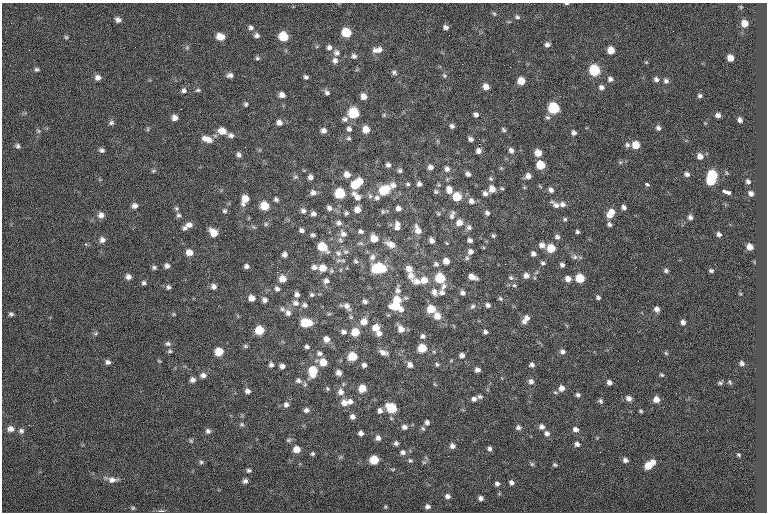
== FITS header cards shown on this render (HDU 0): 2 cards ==
NAXIS1  =                  765
NAXIS2  =                  510

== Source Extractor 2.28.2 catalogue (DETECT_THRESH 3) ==
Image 765 x 510 px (HDU 0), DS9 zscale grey, 1 PNG px = 1 image px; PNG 769 x 514 px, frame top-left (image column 1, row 510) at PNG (2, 3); no overlay
Background -0.652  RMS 9.4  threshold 28.1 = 3 sigma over >= 5 px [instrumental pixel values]
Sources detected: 357; all 357 listed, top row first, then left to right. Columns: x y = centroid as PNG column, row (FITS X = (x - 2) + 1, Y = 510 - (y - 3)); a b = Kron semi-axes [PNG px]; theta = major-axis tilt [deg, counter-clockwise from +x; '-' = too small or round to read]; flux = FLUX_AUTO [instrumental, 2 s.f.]
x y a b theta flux
567 3 5 3 - 800
494 14 6 4 -45 840
517 17 6 5 - 1200
118 20 7 6 - 2400
744 23 6 5 - 6400
251 27 7 6 - 1900
446 27 5 4 - 1900
346 32 7 6 - 17000
256 35 6 6 - 2100
283 36 7 6 - 16000
66 37 5 5 - 880
220 37 8 6 -11 6700
547 45 6 5 - 2100
187 47 6 6 - 1100
329 47 7 6 - 2100
375 50 9 7 -68 2700
379 50 8 8 - 2900
611 50 6 5 - 7100
336 53 9 8 - 2800
354 56 7 6 - 1900
257 58 6 5 - 1100
730 58 6 5 - 4900
335 60 7 7 - 2600
646 62 5 3 - 540
36 69 6 5 - 1200
594 70 7 6 - 33000
394 72 8 6 -25 1600
230 75 7 6 - 2100
444 76 8 5 -52 1200
306 77 5 4 - 1400
98 78 7 6 - 2900
610 79 6 6 - 2000
656 79 7 6 - 1800
521 81 6 6 - 7800
666 81 7 6 - 1900
486 87 7 6 - 4000
601 87 7 6 - 2100
184 90 7 7 - 2000
198 90 7 4 9 1100
327 92 8 6 -47 1700
282 95 6 5 - 3100
363 96 6 6 - 3800
700 96 5 5 - 1200
246 104 5 4 - 1100
554 108 7 7 - 35000
353 113 7 7 - 29000
476 114 6 5 - 1900
718 115 5 4 - 2300
547 117 7 6 - 1400
175 118 6 6 - 3200
345 119 8 7 - 2000
740 120 5 4 - 2000
111 123 7 6 - 1500
279 123 7 6 - 3000
452 126 5 5 - 1500
658 128 6 6 - 1800
148 129 6 4 90 800
349 129 7 6 - 2100
366 129 6 6 - 6800
504 130 6 4 -42 1100
38 131 7 4 -90 990
222 131 9 7 -19 6100
324 131 6 5 - 2600
574 133 5 4 - 1900
231 135 7 6 - 2100
349 138 5 5 - 1100
205 139 9 7 11 3700
471 139 5 4 - 1900
209 140 9 8 - 3800
479 144 2 2 - 2900
627 145 7 7 - 1600
636 145 6 6 - 8400
18 146 7 6 - 1500
102 150 7 5 -21 1700
511 150 7 6 - 2300
478 151 5 5 - 2400
538 153 6 6 - 6600
239 155 6 5 - 1900
700 156 7 6 - 3400
620 162 6 4 -18 810
388 165 5 5 - 1700
540 165 7 6 - 12000
430 167 6 5 - 2300
501 168 5 5 - 710
447 169 7 6 - 2200
153 171 7 5 8 950
400 171 5 5 - 1200
347 174 8 6 -36 4600
468 174 5 4 - 1800
687 174 7 5 -29 1800
712 175 7 6 - 28000
528 176 7 6 - 3300
295 177 7 6 - 1200
310 177 5 5 - 2200
491 178 6 5 - 980
360 181 7 5 -59 4900
711 181 6 5 - 19000
748 181 5 4 - 1500
408 184 6 4 -17 950
419 184 5 4 - 1800
647 184 5 3 - 1400
355 185 7 7 - 12000
393 185 9 8 - 3100
540 186 8 3 -45 680
502 188 5 4 - 790
492 189 7 7 - 5100
384 190 10 8 35 18000
449 190 9 7 -72 4400
551 190 7 6 - 2100
724 191 5 3 - 1900
313 192 8 7 - 2600
436 192 6 5 - 1200
728 192 4 3 - 1900
340 193 7 6 - 24000
485 193 5 5 - 2200
751 193 5 5 - 2100
356 196 15 7 -46 5100
457 197 7 6 - 14000
377 198 8 7 - 2500
245 199 9 6 67 7000
276 199 6 5 - 1400
471 201 8 6 -44 2600
562 204 8 6 -16 2700
555 205 12 6 -36 2800
134 206 7 7 - 2500
264 206 7 6 - 14000
624 207 6 5 - 1900
176 208 6 5 - 1200
329 208 7 6 - 2300
398 208 5 5 - 2300
357 210 7 6 - 4100
224 211 6 6 - 1200
303 211 7 6 - 2000
383 212 7 5 90 1000
346 213 5 5 - 1200
487 213 6 5 - 1600
611 213 11 7 59 7700
313 214 5 5 - 2100
101 215 8 7 - 3000
178 215 7 6 - 1400
452 215 12 6 73 2300
690 217 6 5 - 1900
565 219 6 5 - 1000
339 223 7 7 - 2000
459 223 8 8 - 4300
266 224 6 5 - 1000
609 224 6 5 - 1500
189 225 8 7 - 3400
397 226 11 6 90 3500
469 227 7 7 - 1800
185 228 7 6 - 1600
301 230 5 4 - 1700
417 230 13 7 -67 4500
360 231 6 5 - 1500
213 232 8 6 -49 6800
577 232 4 4 - 1200
343 234 11 9 -46 3600
719 234 5 5 - 1700
225 235 2 2 - 480
313 235 4 3 - 1300
493 236 5 4 - 950
557 237 7 6 - 1800
649 238 2 2 - 360
374 239 7 6 - 7600
102 240 7 7 - 2500
432 240 6 4 -55 2400
470 240 5 4 - 2000
447 243 4 4 - 550
85 244 5 5 - 790
390 244 13 8 -27 5200
542 245 7 6 - 2800
322 247 8 6 -41 16000
749 247 6 5 - 4800
551 248 7 7 - 12000
189 252 7 6 - 5100
470 252 6 6 - 2400
338 253 9 7 -18 2900
533 254 5 5 - 2100
284 255 5 4 - 2100
347 256 4 4 - 710
372 257 10 8 49 2900
575 257 8 7 - 2100
467 258 6 6 - 1100
356 261 7 5 -54 1400
446 261 6 5 - 4600
543 263 6 5 - 1300
436 264 7 6 - 1600
505 264 2 2 - 920
562 265 6 5 - 1700
167 266 6 6 - 2100
246 266 5 4 - 1700
154 267 5 5 - 1200
314 267 8 6 -7 2400
636 267 3 2 - 560
323 268 8 7 - 6600
379 268 12 8 2 30000
409 269 8 7 - 4400
666 270 6 5 - 1400
711 271 5 4 - 1200
277 272 2 2 - 4000
526 275 7 6 - 3100
411 276 11 9 -49 4400
128 277 6 6 - 2800
472 277 8 5 -22 4700
440 278 7 6 - 23000
511 278 8 6 -26 1400
535 278 6 4 -71 830
580 278 6 6 - 15000
282 279 7 7 - 5600
568 279 7 6 - 3800
424 280 8 8 - 6400
326 281 7 7 - 2400
417 281 14 9 -10 5000
144 283 5 5 - 1300
514 285 7 5 0 1100
213 286 7 6 - 2300
444 286 9 6 59 2300
168 287 6 5 - 1300
277 289 7 6 - 1800
398 290 10 7 -86 2900
434 292 9 7 -66 3300
442 292 7 7 - 2200
463 293 5 5 - 2100
297 294 6 5 - 2100
312 295 6 6 - 1200
598 297 6 5 - 1400
252 298 6 5 - 4400
500 299 7 4 -48 960
264 300 6 6 - 2200
397 300 8 7 - 8400
365 301 6 5 - 1800
296 303 9 8 - 3300
305 305 7 6 - 1800
488 305 6 5 - 1700
347 306 12 8 -54 3900
396 306 11 7 -23 17000
473 306 8 5 39 1500
282 309 7 5 -16 1500
431 309 7 7 - 11000
657 309 6 6 - 2800
288 313 9 8 - 2800
11 314 6 5 - 1400
174 314 5 4 - 640
329 314 6 4 18 780
437 316 8 7 - 6200
527 318 8 7 - 2700
306 322 9 6 -4 19000
364 322 8 7 - 5600
524 322 7 6 - 2000
683 322 5 4 - 2100
376 328 8 7 - 6900
401 329 9 7 -54 4900
259 330 6 6 - 14000
343 332 7 6 - 2200
355 332 7 7 - 11000
485 332 5 5 - 1600
96 333 6 5 - 1000
379 333 7 7 - 2800
423 336 7 6 - 1700
326 339 7 7 - 3600
168 344 8 7 - 1700
245 346 6 5 - 920
307 347 6 5 - 1400
422 348 6 6 - 13000
170 351 6 5 - 1100
219 351 6 6 - 11000
562 351 7 6 - 2000
383 352 10 5 -20 3000
319 353 7 6 - 1900
666 353 6 5 - 920
462 355 6 6 - 2300
352 356 7 6 - 15000
108 362 6 5 - 2000
323 362 8 7 - 8200
742 363 4 4 - 1500
437 364 5 4 - 950
271 365 6 6 - 1700
364 365 5 4 - 2000
410 365 7 6 - 2700
532 365 5 5 - 1800
282 366 5 5 - 2300
477 370 5 5 - 2600
313 371 10 8 85 15000
338 373 6 5 - 2700
203 375 7 6 - 2500
662 375 6 4 -17 850
193 380 6 6 - 2300
298 380 10 8 -27 2500
531 381 7 6 - 2300
609 382 6 5 - 2100
730 382 5 3 - 800
720 383 5 5 - 900
343 384 6 4 72 890
362 388 6 6 - 8500
561 388 7 7 - 3400
327 389 6 4 -57 840
247 391 6 5 - 2300
341 392 9 8 - 3400
676 393 2 2 - 440
578 395 5 5 - 1400
480 397 7 5 -11 1400
629 398 7 6 - 2800
474 399 7 6 - 2100
656 399 6 6 - 4900
350 401 7 7 - 2500
600 401 6 5 - 1300
344 403 9 8 - 4600
286 405 7 7 - 2100
391 408 8 7 - 20000
306 410 6 5 - 1900
380 411 7 6 - 2400
641 411 4 3 - 850
353 417 6 5 - 2400
427 422 5 5 - 1700
242 424 7 6 - 1200
29 425 2 2 - 360
404 427 7 6 - 2500
518 427 6 5 - 1800
542 427 7 6 - 2300
423 428 6 5 - 1100
10 429 8 7 - 3300
576 429 6 6 - 2800
21 431 7 6 - 1700
208 431 7 6 - 1800
361 433 5 4 - 2100
547 433 7 6 - 2200
378 438 7 6 - 2300
288 440 8 5 26 1100
191 441 6 4 -45 890
396 443 6 5 - 1600
577 444 6 5 - 2000
452 446 6 5 - 2300
296 449 6 6 - 6100
489 449 5 5 - 1700
403 452 7 6 - 2000
313 454 5 5 - 1000
739 455 3 2 - 580
374 460 6 6 - 15000
625 460 7 6 - 2200
410 461 6 5 - 1000
201 462 6 5 - 1100
424 462 7 4 18 960
652 462 6 5 - 3900
532 464 6 6 - 1100
555 465 5 4 - 980
648 466 6 6 - 8900
249 470 5 4 - 1300
112 479 15 7 -8 4200
245 481 5 5 - 1900
511 482 6 5 - 1900
497 484 5 5 - 1700
447 496 6 5 - 2000
481 498 5 4 - 2000
427 506 6 5 - 2000
385 507 5 4 - 710
133 508 6 5 - 850
161 511 9 4 0 1100
At the frame edge (FLAGS 8, measured only in part): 1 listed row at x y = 567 3